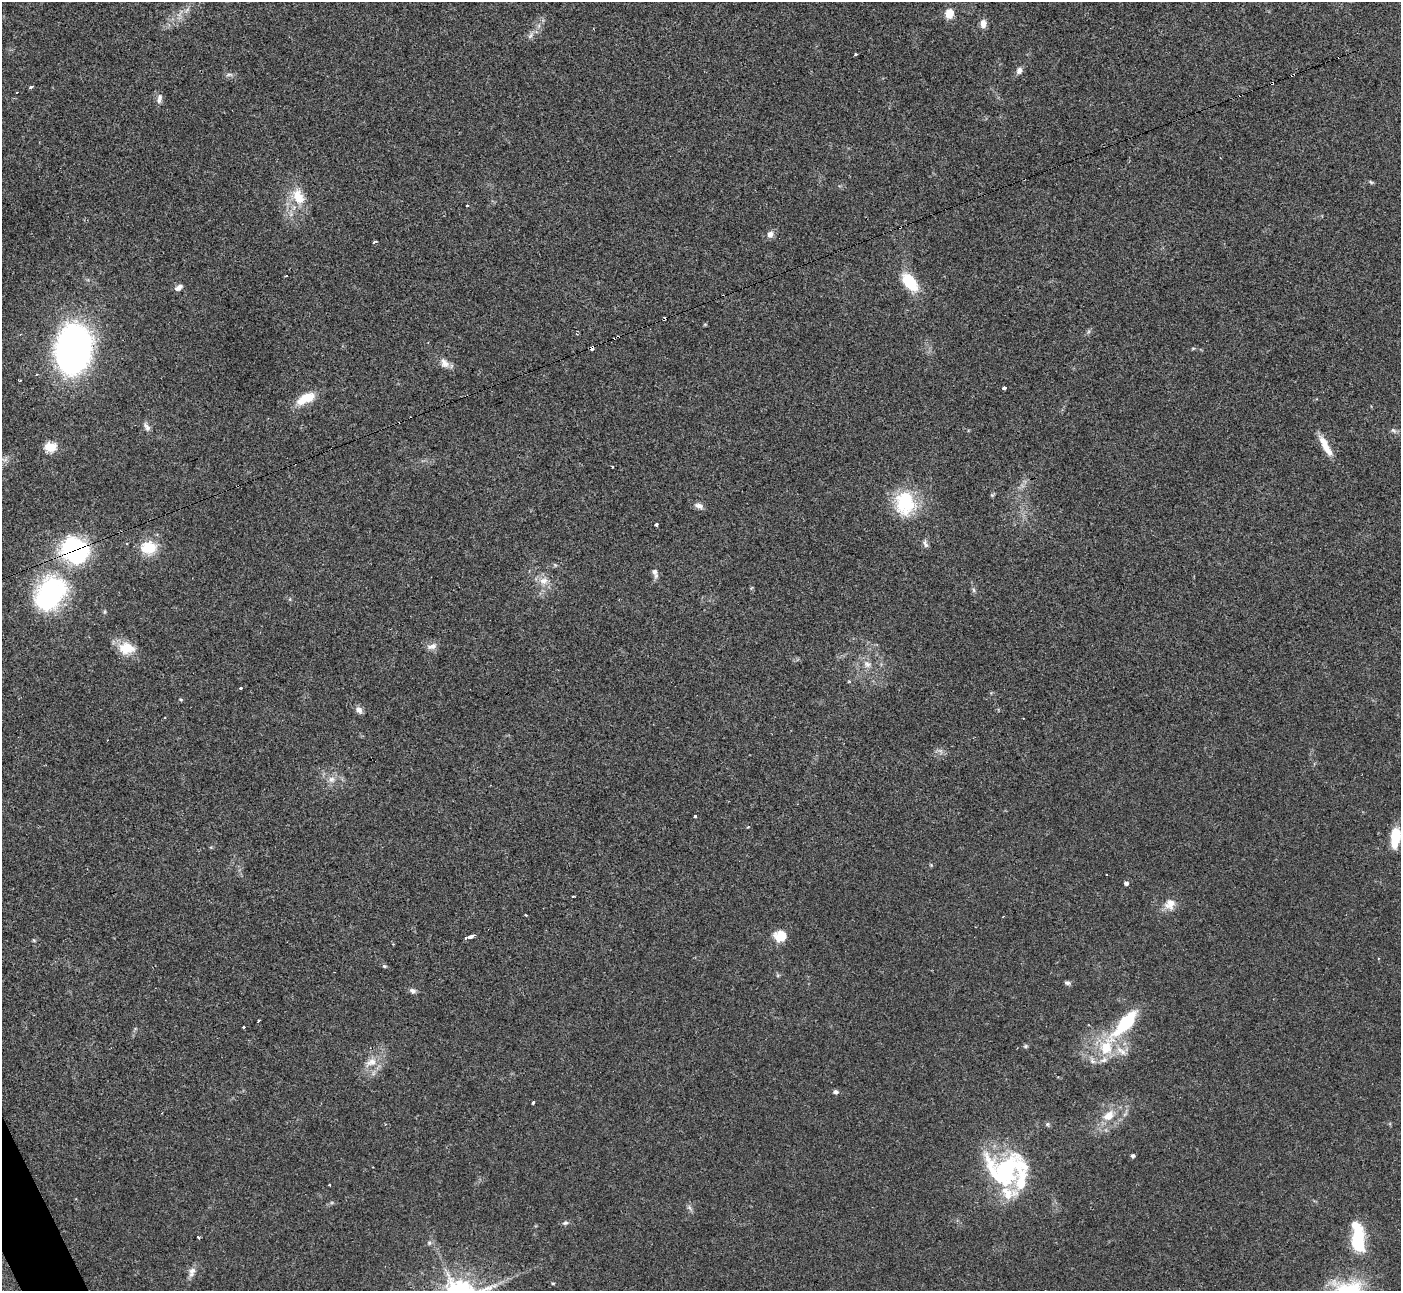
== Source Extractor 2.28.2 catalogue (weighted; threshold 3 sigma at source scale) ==
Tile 7 of 4 x 4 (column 3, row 2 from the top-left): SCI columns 2802-4200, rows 2728-4016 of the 5600 x 5588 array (HDU 1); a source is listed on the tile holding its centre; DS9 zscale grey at full resolution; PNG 1403 x 1293 px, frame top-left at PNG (2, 2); no overlay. Shown black and unused: <1% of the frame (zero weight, under 3 of 4 exposures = <1% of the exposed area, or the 3 px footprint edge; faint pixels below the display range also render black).
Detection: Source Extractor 2.28.2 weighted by HDU 2 'WHT'; one run over the whole footprint, this tile lists its part. Background 0.0513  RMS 0.0052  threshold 0.0234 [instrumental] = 3 sigma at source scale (4.5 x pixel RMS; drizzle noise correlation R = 1.50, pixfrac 1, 0.05/0.05 arcsec/px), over >= 5 px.
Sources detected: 97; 2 inside a brighter object's white glare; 4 cosmic-ray / hot-pixel residue — not listed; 6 inside a brighter listed object's ellipse — not listed separately; the other 85 listed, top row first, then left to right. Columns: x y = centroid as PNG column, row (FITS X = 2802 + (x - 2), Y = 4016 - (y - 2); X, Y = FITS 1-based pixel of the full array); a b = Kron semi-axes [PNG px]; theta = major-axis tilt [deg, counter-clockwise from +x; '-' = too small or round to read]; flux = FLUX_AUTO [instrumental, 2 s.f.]
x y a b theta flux
187 10 9 3 45 1.3
949 14 8 7 - 8.5
983 24 10 7 86 3.3
530 36 11 5 46 1.9
855 55 3 3 - 3.8
1019 70 8 7 - 2.4
229 75 11 4 5 1.3
1292 75 4 2 - 0.93
1272 83 3 2 - 0.73
31 87 4 3 - 1.7
160 97 9 7 -83 1.9
1371 182 7 4 -44 0.7
298 197 22 14 -64 12
467 205 3 3 - 1.5
770 234 9 8 - 2.6
374 242 4 2 - 0.76
286 276 3 3 - 0.75
909 282 20 10 -52 22
178 288 10 6 32 2.5
592 348 3 3 - 13
1193 348 6 4 2 0.59
73 349 31 22 81 290
445 363 14 10 -52 3.8
20 380 3 3 - 0.71
1004 388 3 3 - 5.7
306 398 24 11 26 11
147 427 13 6 -57 2
1393 430 9 5 -40 1.3
1325 446 29 8 -62 7.8
50 447 6 5 - 36
612 466 4 2 - 0.47
992 495 6 5 - 0.7
906 503 26 21 -83 33
699 506 11 7 -21 2.5
656 524 3 3 - 2.6
925 544 12 5 -65 1.6
148 547 21 16 4 12
75 550 23 19 -39 81
655 573 14 6 -73 2.2
544 581 12 10 19 4.8
974 590 7 4 -88 0.99
50 593 37 27 63 85
432 646 14 7 15 2.9
126 648 21 15 -4 11
867 664 11 8 -25 3.3
241 688 3 3 - 1.3
181 700 5 4 - 0.61
359 710 9 7 -50 2.6
1023 718 3 2 - 0.43
331 779 9 8 - 2.9
695 816 3 3 - 2.4
1395 838 23 10 84 13
931 865 5 4 - 0.56
1126 883 4 4 - 1.7
573 896 3 2 - 0.49
1170 904 15 13 62 5.7
780 936 14 13 - 8.2
470 937 7 3 19 11
34 940 5 4 - 0.56
393 944 4 4 - 0.37
384 966 6 4 -15 0.86
1067 983 8 5 -17 1.2
413 991 7 6 - 1.9
259 1021 3 2 - 0.67
1125 1023 27 10 48 36
243 1027 3 3 - 1.3
1025 1046 6 5 - 0.85
1106 1047 24 18 80 19
371 1062 18 10 27 6.5
836 1092 7 5 -5 1.4
533 1102 4 3 - 1.2
1109 1116 17 12 40 8.5
1047 1124 6 5 - 0.93
1133 1156 4 4 - 1.5
1006 1170 47 40 11 65
329 1185 3 2 - 0.71
689 1207 8 5 -59 1.3
565 1223 8 5 9 1.2
1356 1225 23 11 -57 11
198 1237 3 3 - 3
1358 1240 14 13 - 19
429 1243 6 5 - 0.99
192 1272 15 8 70 3.3
553 1283 5 3 - 0.47
1348 1289 48 27 2 36
Overlapping masked pixels (flux is a lower limit): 4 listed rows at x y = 1292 75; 1272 83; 592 348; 75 550
Isophote crosses this tile's border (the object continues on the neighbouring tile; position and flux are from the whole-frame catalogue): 1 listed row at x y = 1348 1289